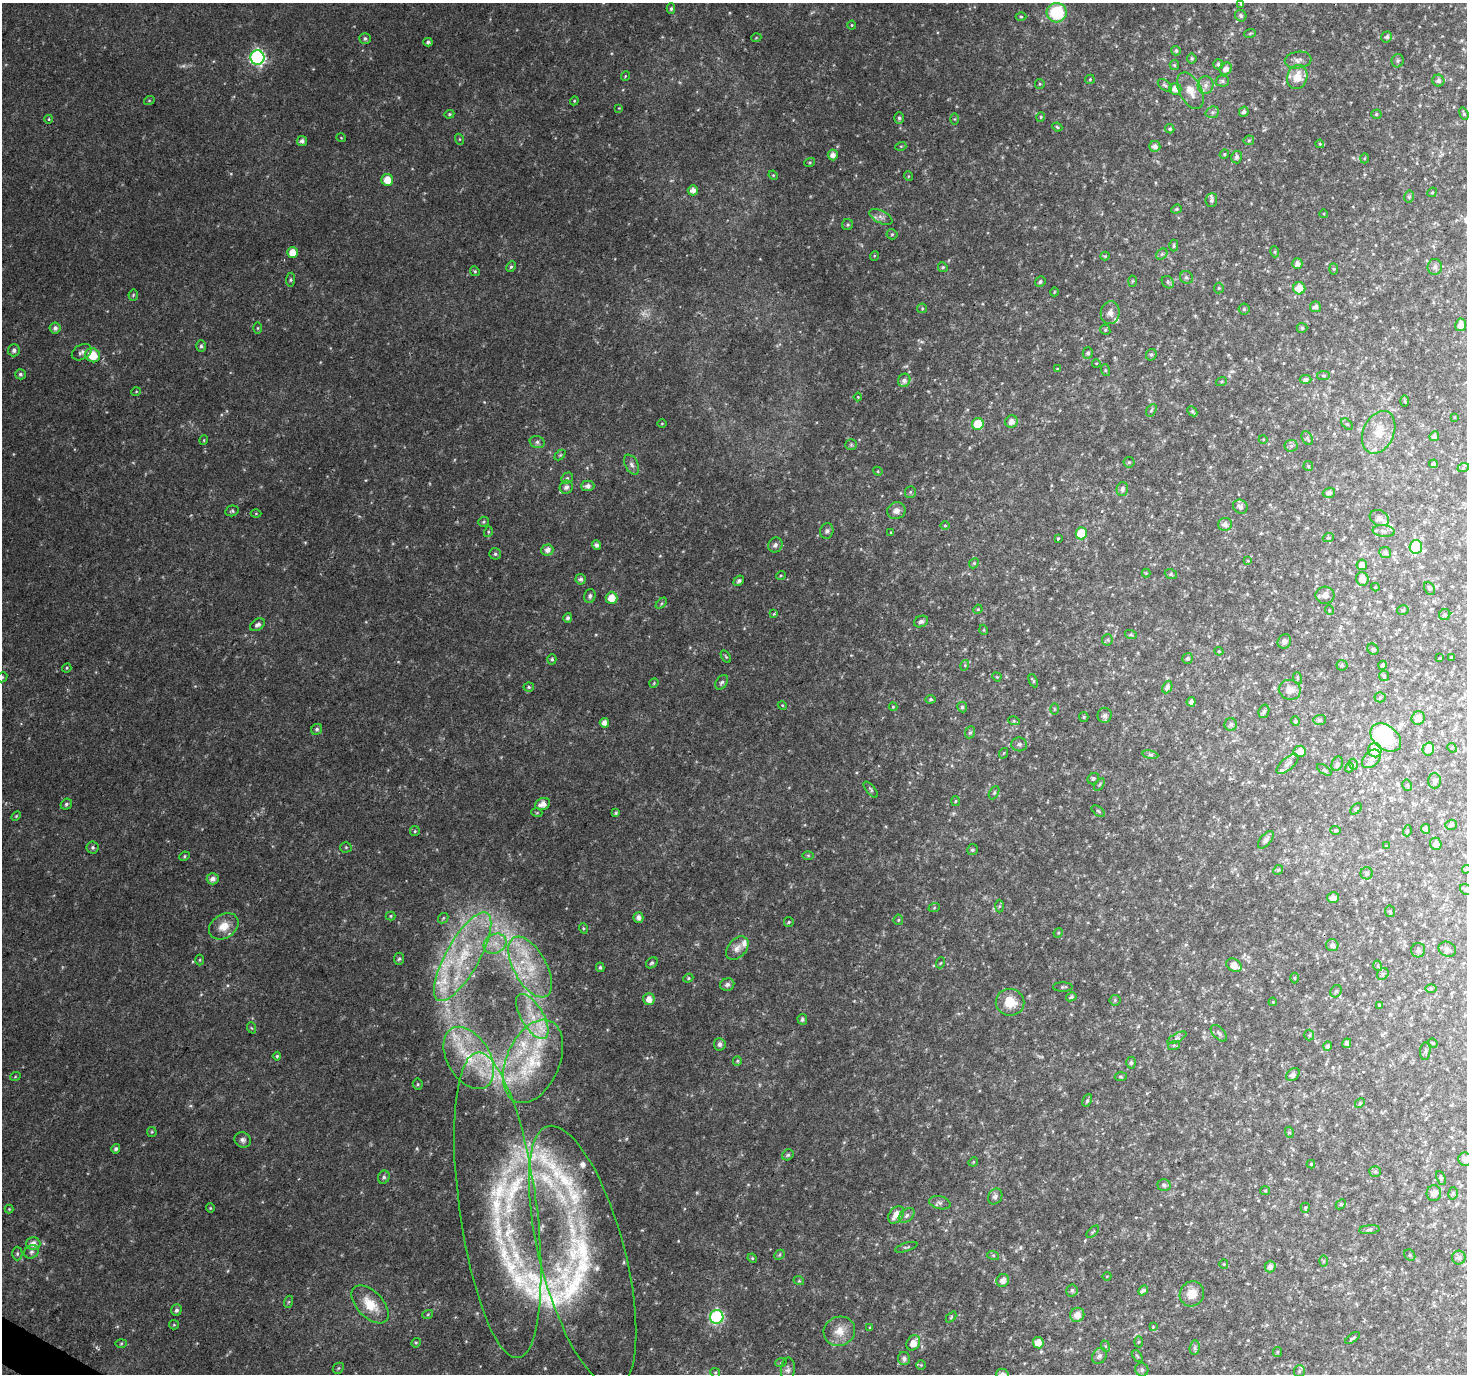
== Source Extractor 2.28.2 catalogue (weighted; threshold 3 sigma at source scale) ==
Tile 7 of 4 x 4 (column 3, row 2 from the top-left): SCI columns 2931-4395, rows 2937-4308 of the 5865 x 5939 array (HDU 1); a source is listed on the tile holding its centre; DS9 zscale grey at full resolution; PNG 1469 x 1376 px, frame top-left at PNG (2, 3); each listed source drawn as its Kron ellipse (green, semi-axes under 4 px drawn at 4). Shown black and unused: <1% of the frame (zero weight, under 2 of 3 exposures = <1% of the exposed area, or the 3 px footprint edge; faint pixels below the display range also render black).
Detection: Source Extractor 2.28.2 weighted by HDU 2 'WHT'; one run over the whole footprint, this tile lists its part. Background 0.0253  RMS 0.0055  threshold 0.0249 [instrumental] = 3 sigma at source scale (4.5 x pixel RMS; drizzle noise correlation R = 1.50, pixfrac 1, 0.0396/0.0396 arcsec/px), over >= 5 px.
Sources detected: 451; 9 too faint to see at this stretch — neither listed nor drawn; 29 inside a brighter listed object's ellipse — not listed separately; the other 413 listed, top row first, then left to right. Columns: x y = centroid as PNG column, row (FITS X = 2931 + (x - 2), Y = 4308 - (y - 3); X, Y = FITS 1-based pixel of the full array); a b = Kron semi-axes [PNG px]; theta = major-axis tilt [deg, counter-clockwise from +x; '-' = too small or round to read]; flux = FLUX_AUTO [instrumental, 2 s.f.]
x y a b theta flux
1241 4 4 3 - 0.69
671 9 5 4 - 0.93
1057 13 10 9 - 31
1241 16 6 5 - 1.2
1021 17 5 3 - 0.58
852 25 4 4 - 0.53
1250 33 6 3 20 0.6
1387 37 6 5 - 1.4
756 38 5 3 - 0.43
365 39 6 5 - 1.3
428 42 4 4 - 1.1
1176 51 5 4 - 1.3
257 57 7 7 - 130
1192 58 5 5 - 0.96
1298 60 13 8 9 3
1398 61 7 6 - 1.1
1218 64 5 5 - 1.6
1174 65 5 4 - 0.76
1226 69 6 5 - 3
625 76 5 3 - 0.46
1297 77 12 10 71 9.7
1090 79 5 4 - 0.68
1222 81 6 5 - 1.1
1438 81 6 6 - 1.9
1040 84 5 4 - 0.66
1165 85 8 5 -36 1.2
1206 85 8 8 - 2.8
1175 89 6 6 - 3.7
1190 91 20 11 -63 7.5
149 101 5 3 - 0.48
574 101 4 3 - 0.55
619 108 4 4 - 0.43
1212 112 7 5 20 1.3
1244 112 5 4 - 1.9
449 114 5 4 - 0.69
1376 114 5 4 - 0.93
1464 114 6 4 -70 0.95
1041 117 5 4 - 0.69
899 118 5 5 - 1.1
49 119 4 3 - 0.51
955 119 6 4 90 0.59
1057 127 5 4 - 0.78
1170 129 5 4 - 1.1
341 138 5 3 - 0.42
459 139 5 3 - 0.6
1249 140 5 5 - 0.77
302 141 5 5 - 2
1320 144 4 4 - 0.7
901 146 5 3 - 0.53
1155 146 5 5 - 2.7
1224 154 5 4 - 0.8
833 155 5 5 - 3
1236 157 6 5 - 1.6
1364 158 5 3 - 0.61
810 162 5 3 - 0.62
773 175 5 4 - 0.59
908 176 5 3 - 0.48
387 180 6 6 - 7.3
693 190 5 5 - 3.1
1432 192 5 4 - 0.67
1409 197 6 5 - 1.1
1211 200 7 6 - 1.5
1176 209 5 4 - 0.9
1324 214 4 3 - 0.46
881 217 12 6 -27 2.5
848 225 5 5 - 0.97
892 234 5 5 - 0.82
1174 246 6 4 89 0.85
293 252 5 5 - 6.9
1275 252 5 3 - 0.65
1162 254 6 5 - 1.1
874 256 5 3 - 0.48
1105 256 4 4 - 0.63
1297 264 5 5 - 2.8
511 267 5 4 - 0.92
943 267 5 4 - 0.72
1435 267 8 7 - 2.3
1333 269 6 4 -88 0.69
475 271 5 4 - 0.76
1186 277 7 6 - 1.3
290 280 7 4 84 0.94
1132 281 5 3 - 0.58
1040 282 5 5 - 1.2
1168 282 7 5 -49 1.1
1219 288 5 5 - 0.77
1299 288 6 6 - 8.8
1054 292 4 2 - 0.37
133 295 5 5 - 0.74
1315 307 5 5 - 2.2
922 308 5 4 - 0.66
1244 309 5 5 - 1
1110 313 11 9 83 3.3
1461 325 6 5 - 4.1
55 328 5 5 - 2
258 328 5 3 - 0.62
1302 328 5 5 - 0.73
1105 330 5 5 - 0.76
201 346 6 5 - 1.1
14 350 6 6 - 1.7
82 352 10 7 29 2.3
1088 353 6 5 - 1.4
93 355 7 7 - 12
1151 355 6 5 - 1
1096 363 4 3 - 0.38
1057 369 4 4 - 0.5
1105 370 6 4 -72 0.67
20 374 5 5 - 1.2
1323 375 6 4 5 0.85
1305 379 6 4 -1 1.9
904 380 7 6 - 2.2
1221 381 5 3 - 0.64
136 392 5 3 - 0.47
858 397 4 4 - 0.49
1405 401 6 4 -89 0.68
1151 410 7 4 58 0.87
1192 411 6 4 -45 0.8
1454 417 4 2 - 0.38
1011 421 6 6 - 3.3
662 423 4 3 - 0.44
978 424 6 6 - 16
1347 424 7 4 -43 0.91
1379 432 22 15 66 12
1434 436 5 4 - 1.5
1307 438 7 5 -60 1.1
1263 439 4 3 - 0.47
204 440 5 3 - 0.5
537 442 8 6 -15 1.5
851 445 5 5 - 0.87
1291 446 6 6 - 1.3
560 455 6 4 44 0.68
1129 462 5 5 - 0.75
1433 464 4 4 - 1.6
632 465 11 6 -62 2.2
1308 466 5 4 - 0.75
1463 468 6 4 18 0.62
878 471 5 4 - 0.58
567 478 6 5 - 1.1
588 486 6 5 - 2.4
566 487 7 6 - 2.5
1122 489 7 6 - 1.9
910 492 6 5 - 0.9
1329 493 6 5 - 2.3
1240 507 7 6 - 2
232 511 7 5 15 0.96
896 511 9 8 - 3.4
256 513 5 3 - 0.44
1379 518 10 7 -27 2.6
484 522 5 5 - 0.81
1225 524 7 6 - 2.6
945 525 5 3 - 0.53
827 531 8 6 78 1.5
1384 531 11 6 -7 1.9
488 532 5 3 - 0.6
891 532 4 2 - 0.43
1081 533 6 5 - 17
1058 538 3 3 - 2.4
1328 538 5 3 - 0.58
596 545 5 4 - 1.8
775 545 8 7 - 2
1416 547 7 6 - 32
547 550 6 5 - 2.7
1385 552 6 5 - 1.4
495 554 6 5 - 1.1
1248 561 4 4 - 1.2
974 563 5 4 - 0.71
1362 565 5 5 - 3.2
1146 573 4 4 - 0.48
1171 574 6 5 - 0.87
781 575 5 3 - 0.53
581 579 5 5 - 1.7
1362 579 7 6 - 4.2
739 581 6 4 40 1.4
1375 587 4 4 - 0.51
1430 588 7 5 -64 1.1
1325 595 9 8 - 2.8
590 596 7 5 75 1.6
612 598 6 6 - 7.2
661 603 7 4 45 0.83
978 609 5 4 - 0.51
1329 610 5 3 - 0.43
1403 610 6 5 - 1.1
774 614 4 3 - 0.8
1445 615 6 5 - 1.4
568 618 5 4 - 1.5
921 621 7 5 24 1.6
257 625 8 5 35 1.9
984 630 5 3 - 0.49
1131 635 6 4 -18 0.72
1107 640 5 5 - 0.99
1284 641 7 6 - 1.8
1373 649 6 5 - 0.8
1219 651 4 4 - 0.6
726 657 7 4 -58 0.7
1451 657 3 2 - 0.41
1188 658 5 5 - 1.1
1439 658 4 2 - 0.36
552 659 5 4 - 0.97
965 665 5 3 - 0.59
1342 665 5 5 - 0.83
1383 665 4 4 - 1.1
67 668 5 4 - 0.67
1384 676 5 5 - 0.75
2 677 5 4 - 0.69
997 677 5 3 - 0.48
1297 678 6 3 -72 0.62
1033 681 7 4 -66 0.8
722 682 8 5 56 1.4
654 683 5 3 - 0.5
529 687 5 4 - 0.87
1167 687 6 5 - 2
1290 690 11 10 - 4.2
1380 697 5 5 - 0.85
931 699 5 4 - 0.89
1191 702 5 4 - 1.9
782 705 4 3 - 0.53
893 707 4 4 - 0.53
962 707 5 5 - 1.2
1054 709 6 4 -90 0.59
1264 711 7 5 72 1.2
1105 715 7 7 - 2.2
1084 717 5 4 - 0.74
1418 718 7 6 - 4.4
1320 720 6 5 - 1.2
1014 721 6 3 -17 0.78
1295 721 4 4 - 1.2
604 723 5 4 - 3.3
1231 724 6 6 - 1.4
317 729 6 5 - 1.2
970 732 6 5 - 0.87
1386 737 17 12 -38 58
1019 744 8 7 - 1.5
1452 748 5 4 - 0.68
1428 749 6 6 - 6.3
1375 750 7 7 - 11
1300 751 6 6 - 5.1
1004 753 5 3 - 0.49
1150 755 8 4 -9 1
1371 759 11 7 44 2.7
1287 764 13 6 41 2.6
1337 764 7 5 68 1.7
1353 764 5 3 - 0.69
1349 767 5 4 - 0.81
1324 770 8 3 -34 0.78
1093 779 6 5 - 0.96
1434 781 7 6 - 1.6
1099 785 7 4 58 0.86
1407 785 6 4 -76 0.9
871 790 10 3 -50 0.94
994 793 7 4 63 0.86
955 801 5 3 - 0.57
66 804 6 5 - 1.1
543 804 8 6 22 4.1
1356 809 7 4 45 0.73
1098 811 8 4 -36 0.82
537 813 5 3 - 0.54
616 813 4 3 - 0.84
16 816 6 3 45 0.6
1451 825 6 5 - 1.5
1425 829 5 4 - 2.5
1336 830 5 4 - 0.87
415 831 5 5 - 0.72
1407 831 5 3 - 0.53
1266 840 10 5 51 2
1436 844 6 5 - 2.7
1386 846 3 3 - 0.39
93 847 6 6 - 1.3
346 847 5 5 - 0.8
972 850 6 5 - 0.99
808 855 6 4 0 0.75
184 856 5 4 - 0.75
1466 869 4 3 - 0.63
1278 870 5 4 - 0.75
1367 873 6 6 - 1.2
213 879 6 5 - 2.8
1466 890 7 5 -31 0.92
1333 898 6 5 - 2.8
999 906 6 4 88 0.79
934 908 6 3 20 0.6
1390 911 6 5 - 1.1
391 916 5 4 - 0.61
638 917 5 5 - 2.5
443 918 6 4 47 0.75
898 920 5 5 - 0.73
789 922 5 4 - 0.71
224 926 16 12 33 7.8
583 928 5 3 - 0.62
1058 933 5 4 - 0.64
495 944 12 9 28 6
1332 945 6 6 - 2
737 948 13 9 48 3.9
1447 949 9 7 -30 2.2
1418 950 7 7 - 1.8
463 957 50 16 61 45
399 959 6 5 - 0.94
200 960 5 3 - 0.59
652 963 6 5 - 1.1
940 963 5 3 - 0.59
1234 965 8 6 -30 5.7
1378 966 5 3 - 0.61
530 967 33 16 -61 26
600 967 5 4 - 0.9
1383 974 6 5 - 1.2
688 978 5 4 - 0.71
1295 978 5 3 - 0.6
727 985 7 6 - 2
1063 987 10 4 0 0.99
1431 988 6 4 0 0.73
1336 991 6 5 - 1.1
1071 997 5 4 - 0.88
649 999 6 5 - 4.6
1115 1000 5 5 - 0.76
1010 1002 14 13 - 11
1273 1002 4 3 - 0.41
1379 1005 4 3 - 0.85
532 1016 25 11 -59 14
802 1019 5 4 - 1.2
252 1028 6 3 -68 0.7
1219 1033 10 5 -46 1.5
1309 1035 5 5 - 0.74
1177 1038 10 4 28 1.2
1347 1043 5 4 - 1.6
1433 1043 5 4 - 0.79
720 1044 6 6 - 1.9
1174 1045 6 4 18 0.68
1328 1046 4 4 - 1.7
1425 1051 9 5 84 1.3
277 1056 4 4 - 0.71
469 1058 34 21 -60 32
533 1061 44 26 66 43
737 1061 5 4 - 0.68
1131 1063 6 4 89 0.98
1293 1074 7 5 43 2.3
15 1077 5 3 - 0.51
1121 1077 6 4 5 0.75
418 1084 5 5 - 0.76
1087 1100 6 4 63 0.96
1360 1103 5 4 - 0.64
152 1132 5 4 - 0.67
1289 1132 5 3 - 0.65
243 1140 8 7 - 1.9
116 1149 5 4 - 1.4
788 1155 6 5 - 1
1465 1159 7 6 - 2.7
973 1162 5 4 - 0.55
1311 1164 4 4 - 0.65
1375 1171 6 5 - 1
384 1177 7 5 65 1.3
1441 1178 7 4 -68 1
1164 1185 6 6 - 1.7
1265 1191 5 4 - 0.67
1434 1193 8 7 - 2.9
1453 1193 6 5 - 1.1
995 1196 8 6 56 1.8
940 1203 11 6 -14 1.9
1341 1204 6 4 44 0.67
498 1205 154 38 -82 110
210 1208 4 4 - 0.59
1305 1208 5 4 - 0.88
9 1209 4 4 - 0.51
896 1215 10 6 54 6.8
907 1215 9 6 41 1.7
1369 1230 10 4 5 1.3
1093 1232 8 3 44 0.66
33 1244 7 6 - 4.1
906 1247 11 3 17 1
31 1252 8 6 30 1.6
17 1254 7 5 -90 1
779 1255 6 4 45 0.8
993 1255 6 4 -19 0.7
1410 1255 6 5 - 1
583 1256 135 42 -75 120
752 1258 5 4 - 0.62
1459 1258 7 7 - 1.7
1323 1261 6 4 89 0.61
1224 1264 5 4 - 0.6
1270 1267 6 5 - 3
1107 1276 4 3 - 0.38
1003 1280 6 6 - 3.3
799 1281 5 3 - 0.56
1072 1290 6 5 - 1.3
1143 1290 5 4 - 1.8
1192 1294 13 12 - 6.7
288 1302 6 4 70 0.69
370 1304 23 13 -47 13
176 1310 6 5 - 1.4
428 1314 5 3 - 0.72
1077 1315 7 7 - 4.6
717 1317 7 6 - 94
951 1317 6 4 47 0.67
174 1325 5 4 - 0.66
870 1327 4 3 - 0.56
1153 1327 4 4 - 0.42
839 1331 16 14 20 7.9
1353 1338 8 3 36 0.9
1139 1342 5 3 - 0.63
121 1343 6 4 2 0.78
416 1343 5 4 - 0.73
913 1343 8 6 56 5
1038 1343 6 5 - 5.9
1105 1346 6 4 -72 0.81
1195 1348 7 5 83 1.2
1277 1352 5 4 - 0.61
1099 1356 8 6 56 2
1137 1356 7 3 -53 0.76
904 1359 6 6 - 2.2
781 1362 6 3 20 0.61
921 1365 4 4 - 0.62
338 1368 6 5 - 0.8
788 1369 12 7 85 2.3
1142 1370 7 6 - 1.5
1299 1371 6 5 - 0.88
715 1373 5 4 - 0.75
1002 1374 6 5 - 1.8
Isophote crosses this tile's border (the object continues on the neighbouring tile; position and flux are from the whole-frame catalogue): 6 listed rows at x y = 1241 4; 2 677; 1466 869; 1466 890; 1465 1159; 1002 1374
Unlisted compact peaks at least as high as the median listed source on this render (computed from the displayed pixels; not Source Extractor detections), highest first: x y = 190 1106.